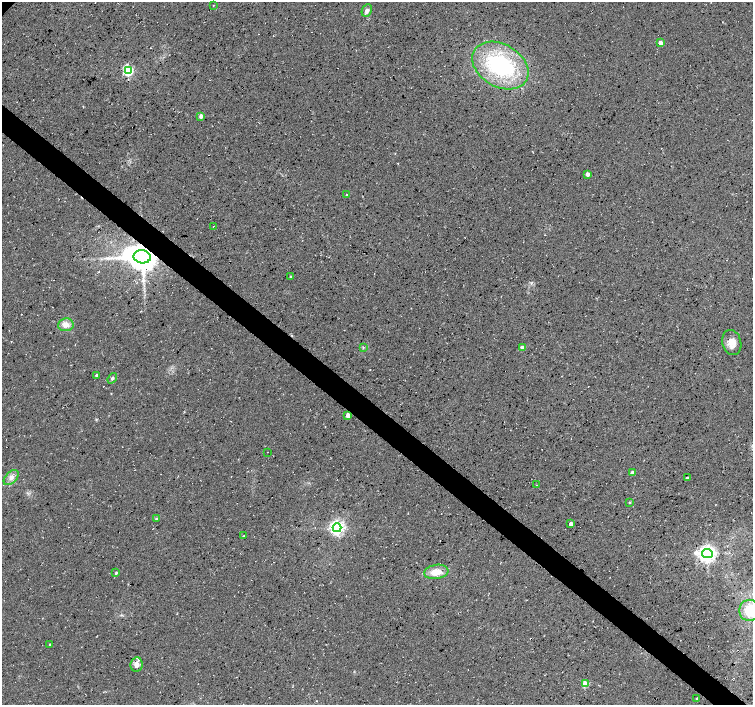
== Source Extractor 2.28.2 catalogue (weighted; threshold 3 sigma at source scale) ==
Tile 6 of 4 x 4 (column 2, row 2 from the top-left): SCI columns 1507-3007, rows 3046-4451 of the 6008 x 6025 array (HDU 1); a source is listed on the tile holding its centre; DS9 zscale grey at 2 x 2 block average (1 PNG px = mean of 2 x 2 image px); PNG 755 x 707 px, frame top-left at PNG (2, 2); each listed source drawn as its Kron ellipse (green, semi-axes under 4 px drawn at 4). Shown black and unused: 4% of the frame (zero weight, under 3 of 4 exposures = <1% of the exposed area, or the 3 px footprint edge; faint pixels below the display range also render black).
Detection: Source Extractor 2.28.2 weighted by HDU 2 'WHT'; one run over the whole footprint, this tile lists its part. Background 0.0552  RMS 0.0068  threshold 0.0305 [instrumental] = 3 sigma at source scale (4.5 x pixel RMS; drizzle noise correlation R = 1.50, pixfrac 1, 0.0396/0.0396 arcsec/px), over >= 5 px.
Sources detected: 36; all 36 listed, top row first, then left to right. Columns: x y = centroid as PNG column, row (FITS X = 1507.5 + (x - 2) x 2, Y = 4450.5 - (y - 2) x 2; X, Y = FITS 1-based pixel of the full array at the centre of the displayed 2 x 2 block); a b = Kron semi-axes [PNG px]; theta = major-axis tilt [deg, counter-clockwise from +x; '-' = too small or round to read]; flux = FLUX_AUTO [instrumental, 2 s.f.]
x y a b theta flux
213 5 2 2 - 0.56
367 11 6 4 64 6.4
660 43 3 3 - 13
500 65 30 21 -31 180
128 71 4 4 - 180
201 116 3 3 - 7.8
587 174 3 3 - 11
346 195 2 2 - 0.74
213 226 2 2 - 0.98
142 257 8 6 -10 3000
291 277 3 2 - 2.3
66 325 8 6 7 11
732 343 12 9 -76 16
363 347 3 2 - 1.3
522 347 3 3 - 9.2
96 375 3 3 - 3.8
112 378 6 4 52 3
348 415 3 3 - 18
267 452 2 2 - 0.5
632 473 3 3 - 9.3
11 478 9 5 46 7.9
687 478 2 2 - 3.3
536 485 2 2 - 0.65
629 502 3 2 - 1.3
157 518 4 3 - 1.7
571 524 3 2 - 9.6
337 528 4 4 - 520
243 536 2 2 - 1.2
707 554 5 4 - 770
436 572 12 7 8 21
116 573 2 2 - 2.6
749 610 10 10 - 45
50 645 2 2 - 1.3
136 665 7 6 - 8.4
585 684 3 3 - 45
697 699 2 2 - 2
Overlapping masked pixels (flux is a lower limit): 2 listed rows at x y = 142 257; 348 415
Isophote crosses this tile's border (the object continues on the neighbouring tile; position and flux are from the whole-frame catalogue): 1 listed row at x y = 749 610
Diffuse or blended objects may show on this block-average render without a row.